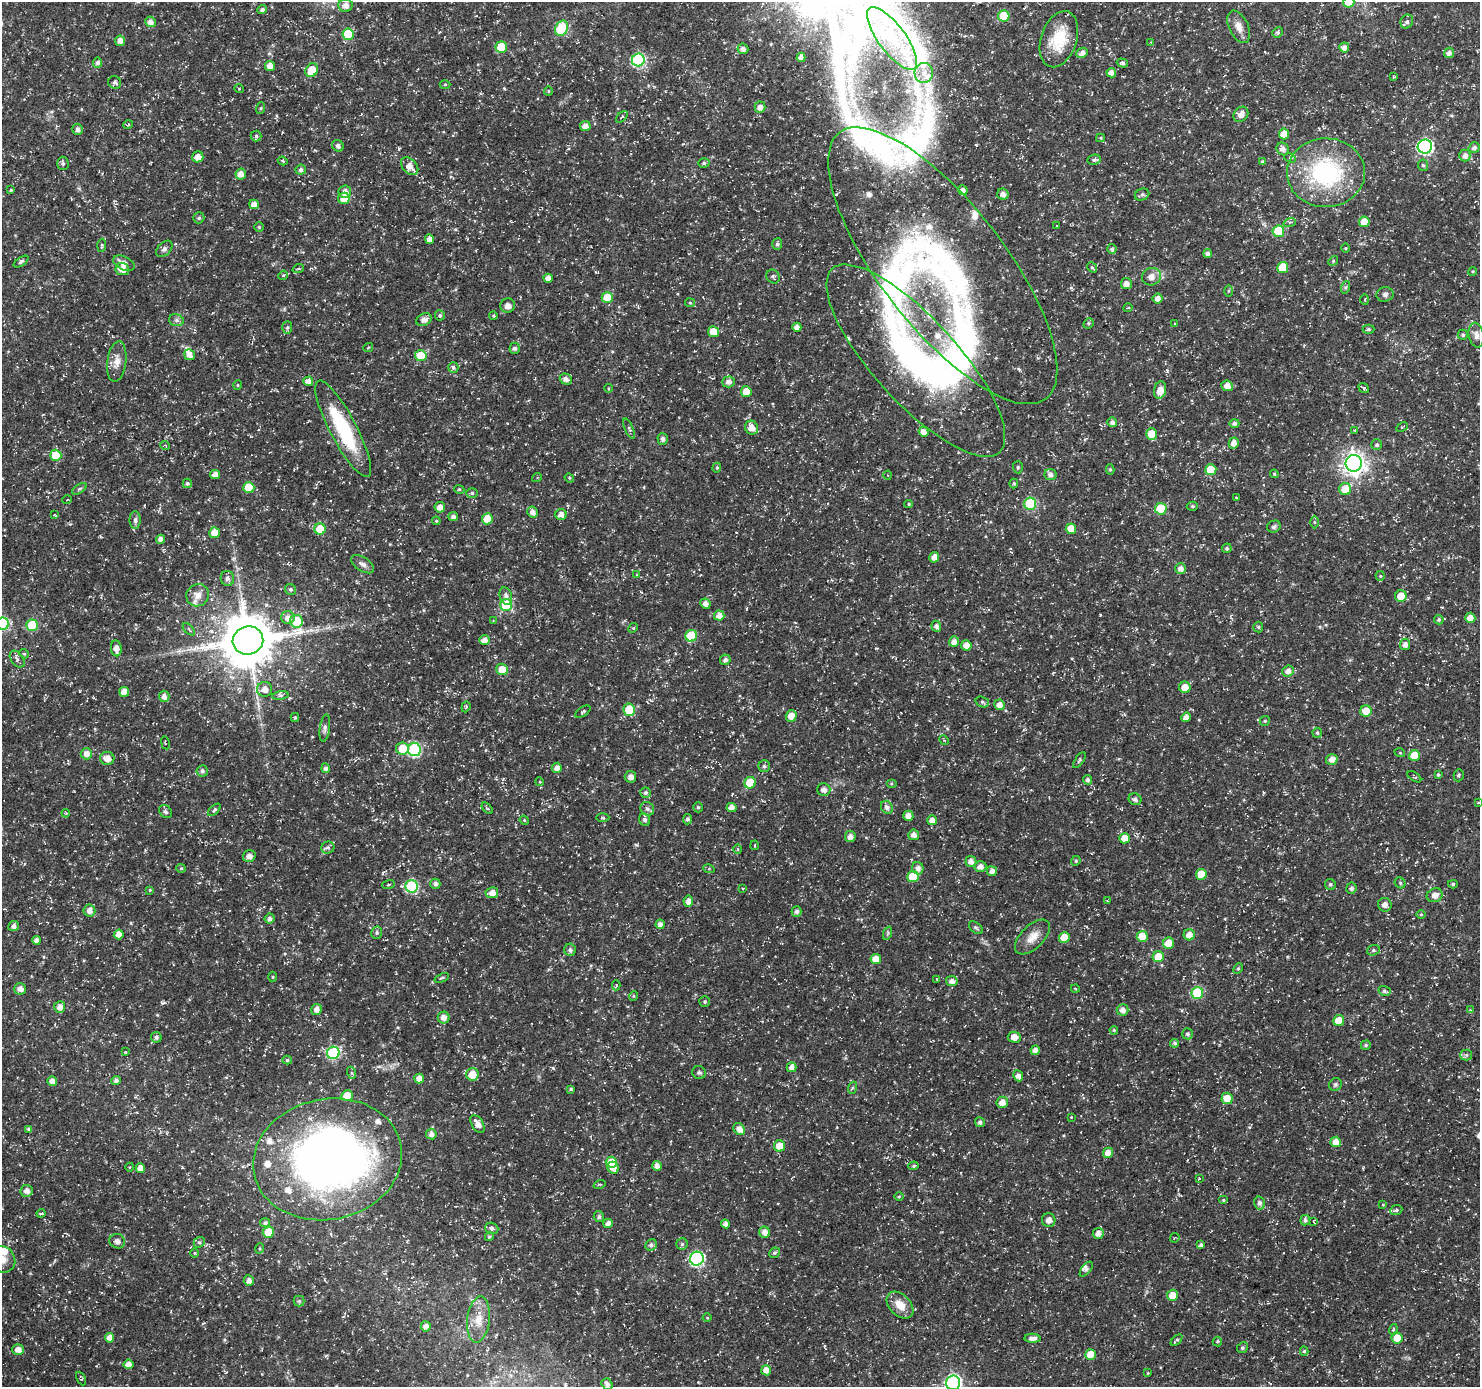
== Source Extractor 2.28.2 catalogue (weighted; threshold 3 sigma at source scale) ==
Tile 10 of 4 x 4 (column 2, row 3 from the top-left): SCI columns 1552-3029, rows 1606-2990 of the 5997 x 6050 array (HDU 1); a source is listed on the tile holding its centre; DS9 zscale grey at full resolution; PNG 1482 x 1389 px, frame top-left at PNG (2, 2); each listed source drawn as its Kron ellipse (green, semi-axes under 4 px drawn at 4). Shown black and unused: <1% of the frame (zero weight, under 3 of 5 exposures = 3% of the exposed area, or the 3 px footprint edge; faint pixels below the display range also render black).
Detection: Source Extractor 2.28.2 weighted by HDU 2 'WHT'; one run over the whole footprint, this tile lists its part. Background 0.0184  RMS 0.0022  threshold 0.0098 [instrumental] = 3 sigma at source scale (4.5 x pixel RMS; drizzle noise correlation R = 1.50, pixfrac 1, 0.0396/0.0396 arcsec/px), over >= 5 px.
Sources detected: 458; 2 inside a brighter object's white glare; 1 cosmic-ray / hot-pixel residue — neither listed nor drawn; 14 inside a brighter listed object's ellipse — not listed separately; the other 441 listed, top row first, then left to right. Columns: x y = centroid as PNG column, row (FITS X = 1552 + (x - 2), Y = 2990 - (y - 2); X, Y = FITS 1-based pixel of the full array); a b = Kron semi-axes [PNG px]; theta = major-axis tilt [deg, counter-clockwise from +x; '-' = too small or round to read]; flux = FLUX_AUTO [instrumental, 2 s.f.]
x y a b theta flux
1349 2 5 5 - 6.2
346 5 7 6 - 1.4
262 10 5 4 - 0.65
1004 16 5 5 - 8.9
150 22 5 5 - 1.2
1407 22 7 6 - 0.65
1239 27 17 9 -65 2
562 28 8 6 64 14
1278 32 5 5 - 0.43
348 34 6 5 - 10
892 38 38 13 -53 11
1059 39 29 18 71 7.9
120 41 5 5 - 1.2
1151 42 3 2 - 0.14
501 47 6 5 - 5.9
1344 47 5 5 - 1.1
743 49 5 5 - 0.9
1082 53 6 5 - 1.2
1449 53 5 5 - 0.94
801 57 4 4 - 1.2
638 60 6 6 - 31
98 63 5 4 - 0.71
1122 63 6 4 -17 0.47
270 66 5 5 - 1.8
312 70 7 6 - 4.7
924 73 10 9 - 1.7
1111 73 5 4 - 1.2
1393 77 3 2 - 0.19
115 82 7 6 - 0.6
445 84 5 3 - 0.22
239 89 5 3 - 0.18
548 91 4 4 - 0.26
760 107 5 5 - 1.2
261 108 6 4 71 0.25
1241 114 8 6 49 1.5
622 117 7 2 45 0.24
128 125 5 3 - 0.2
585 126 5 5 - 1.3
78 129 5 5 - 0.72
1284 134 5 5 - 3.3
256 136 5 5 - 0.36
1101 138 4 4 - 0.27
338 146 6 5 - 0.71
1425 147 7 7 - 47
1474 148 5 5 - 0.83
1283 149 7 6 - 1.1
1465 155 6 5 - 1.1
198 157 6 5 - 1.7
1290 158 6 4 -25 0.31
1094 160 7 5 10 0.51
283 161 5 3 - 0.27
1262 162 4 4 - 0.33
63 163 7 6 - 0.53
704 163 5 4 - 0.38
1423 165 5 5 - 0.36
410 166 10 7 -47 1.9
301 170 5 5 - 0.71
1326 173 39 34 2 27
241 174 5 5 - 1.6
11 190 3 3 - 0.21
963 190 5 4 - 1.3
345 192 6 6 - 1.4
1003 194 6 5 - 1.2
1142 195 7 5 22 0.57
344 198 6 5 - 3
254 204 5 4 - 1.3
199 218 5 5 - 0.44
1290 222 6 4 18 0.33
1364 222 5 5 - 3.4
1057 226 3 2 - 0.16
259 227 5 4 - 0.31
1278 231 6 5 - 10
429 239 5 4 - 1.2
777 244 6 5 - 0.54
102 245 6 4 87 0.35
1345 248 5 3 - 0.21
164 249 10 6 45 0.63
1112 249 5 4 - 0.56
1208 254 4 4 - 0.73
1333 261 5 4 - 0.29
21 262 8 4 34 0.49
124 263 11 6 -26 1.3
943 266 168 62 -52 87
1092 267 6 4 -52 0.28
1283 267 5 5 - 5.6
122 269 6 6 - 1.7
298 269 6 3 19 0.24
1473 271 4 3 - 0.22
283 275 5 4 - 0.28
773 276 7 6 - 0.48
1151 277 9 8 - 1.5
548 278 4 4 - 1.4
1126 284 5 5 - 1.2
1346 287 6 4 71 0.35
1228 291 5 4 - 0.23
1385 294 8 7 - 0.64
607 297 5 5 - 4.9
1158 298 5 5 - 1.3
1365 300 5 3 - 0.22
690 303 5 4 - 0.27
508 306 7 7 - 1.2
1128 308 4 3 - 0.17
440 315 5 5 - 0.49
493 316 4 4 - 0.27
176 320 7 5 -16 0.6
424 320 8 6 26 1.3
1088 323 5 4 - 0.34
1175 324 4 3 - 0.21
287 327 6 5 - 0.4
797 327 4 4 - 1.2
1369 329 6 4 0 0.38
713 332 5 5 - 3.3
1463 335 5 5 - 0.41
1476 335 12 7 -79 1.1
368 348 5 3 - 0.2
515 348 5 5 - 0.6
190 355 5 5 - 1.3
421 356 6 5 - 5.6
117 361 20 9 83 2.1
916 361 124 42 -48 65
453 367 5 5 - 0.57
566 379 6 5 - 1.2
308 381 5 4 - 1.1
728 382 6 5 - 0.97
238 385 4 4 - 0.24
1227 386 6 5 - 1.4
608 388 4 3 - 0.22
1364 388 6 4 -36 0.29
1160 390 9 6 74 2.2
746 392 5 5 - 3.3
1112 422 5 5 - 0.77
1234 423 5 4 - 0.65
1402 427 6 2 28 0.2
751 428 7 6 - 1.8
343 429 54 13 -62 17
629 429 11 3 -67 0.42
1355 430 3 2 - 0.15
924 432 5 5 - 1.7
1152 434 6 5 - 3.9
663 439 6 5 - 0.61
1234 443 5 5 - 1.4
165 445 5 3 - 0.18
1377 445 5 5 - 0.43
56 455 5 5 - 5.5
1354 463 8 8 - 140
1018 467 6 5 - 0.35
717 468 5 4 - 0.29
1110 469 5 4 - 0.36
1211 470 5 5 - 5.5
215 474 5 4 - 1.2
1274 474 4 3 - 0.27
888 475 4 3 - 0.2
1050 475 6 5 - 0.83
537 477 5 3 - 0.24
569 478 5 4 - 0.25
187 483 4 4 - 0.43
1014 483 5 4 - 0.36
249 488 5 5 - 6.3
79 489 8 4 35 0.41
459 489 5 3 - 0.27
1345 489 6 6 - 3.5
472 493 6 5 - 0.42
1236 498 3 2 - 0.16
67 500 5 3 - 0.19
909 504 4 4 - 0.26
1030 504 6 6 - 17
1192 506 5 4 - 0.34
440 507 5 5 - 1.3
1161 509 6 6 - 8.9
532 512 5 5 - 1.1
55 515 4 2 - 0.19
561 515 5 5 - 1.2
453 516 5 4 - 0.72
487 519 5 5 - 3.7
135 520 9 5 90 0.68
436 521 4 4 - 0.28
1314 522 6 4 -89 0.37
1274 527 7 5 22 0.51
320 529 5 5 - 6.8
1071 529 5 5 - 3.6
215 533 5 5 - 2.6
161 539 4 4 - 1
1227 548 5 4 - 0.44
934 557 5 4 - 1.3
363 564 13 7 -33 1.1
1181 569 5 5 - 1.3
637 575 4 4 - 0.23
1380 576 5 4 - 0.25
227 578 7 6 - 0.82
290 589 6 5 - 0.49
198 595 11 11 - 1.9
506 596 9 6 -71 0.88
1401 596 6 5 - 3.2
705 604 5 5 - 1.2
506 605 6 6 - 13
719 615 5 5 - 1.5
288 618 6 6 - 1.4
1470 618 5 5 - 1.8
1439 620 5 4 - 0.4
296 621 6 6 - 6
493 621 4 3 - 0.21
3 624 6 6 - 21
32 625 6 5 - 8.3
936 626 6 5 - 0.7
1258 627 5 5 - 0.32
633 628 5 4 - 0.23
189 629 7 3 -45 0.27
691 636 6 6 - 9.2
248 640 15 14 - 1100
484 640 6 5 - 1.2
954 642 5 5 - 1.3
1405 644 5 5 - 1.1
966 645 5 5 - 1.8
116 648 8 5 -82 1.5
24 654 5 4 - 0.29
17 659 9 6 -53 0.67
725 660 5 5 - 0.74
502 669 6 6 - 3.2
1288 671 6 5 - 1.2
1185 687 6 5 - 2
265 689 7 7 - 1.6
124 692 5 5 - 2.1
280 695 8 4 8 0.45
164 696 6 5 - 1.1
982 702 7 5 -19 0.42
999 705 5 5 - 1.6
466 707 5 4 - 0.32
629 710 6 6 - 6
1366 711 6 5 - 3.1
583 712 8 4 33 0.4
791 716 5 5 - 2.2
295 717 4 4 - 0.26
1186 717 5 4 - 1.1
1265 721 5 4 - 0.3
325 728 14 5 82 0.7
1317 733 5 4 - 0.35
944 740 5 4 - 0.25
165 743 6 2 -78 0.17
402 748 6 6 - 4.7
414 749 6 6 - 24
1400 753 5 3 - 0.2
86 754 6 5 - 1.5
1414 756 5 5 - 4.1
107 758 7 6 - 1.7
1332 759 6 5 - 1.5
1079 760 9 4 56 0.39
764 766 6 5 - 0.42
326 768 5 4 - 0.68
557 768 5 5 - 1.3
202 771 6 6 - 0.68
1438 775 4 3 - 0.33
1459 775 6 5 - 0.37
630 777 6 5 - 0.86
1414 777 8 3 -34 0.28
1087 780 5 4 - 0.67
540 782 4 3 - 0.17
750 783 6 5 - 6.7
891 784 5 3 - 0.23
824 790 6 6 - 0.92
645 793 5 5 - 0.49
1135 799 6 5 - 0.68
1478 802 4 2 - 0.15
698 807 5 4 - 0.34
731 807 5 4 - 1.3
887 807 7 5 -56 0.79
487 808 7 3 -45 0.28
647 809 7 6 - 0.69
214 810 8 4 44 0.43
165 812 7 5 -43 0.48
66 813 4 3 - 0.18
908 816 5 5 - 1.3
603 818 6 3 -2 0.24
687 819 5 4 - 0.51
524 820 5 3 - 0.22
645 820 6 5 - 0.66
932 820 5 5 - 1.3
914 835 5 5 - 1.2
850 837 5 5 - 1.3
1125 838 5 5 - 3.3
755 845 4 2 - 0.22
328 848 7 6 - 0.52
738 849 4 4 - 0.29
249 856 6 5 - 1.2
971 861 5 5 - 1.2
1076 861 5 4 - 0.31
980 867 6 5 - 1.3
181 868 5 4 - 0.25
918 868 6 5 - 1.1
709 869 5 4 - 0.26
992 871 5 5 - 1
1201 874 5 5 - 4.6
913 877 5 5 - 6.9
1400 883 6 5 - 0.35
388 884 6 3 19 0.27
435 884 5 5 - 0.75
1330 884 6 5 - 0.45
1453 884 5 4 - 0.35
412 886 6 6 - 18
743 888 3 2 - 0.15
1351 888 5 5 - 0.55
150 890 3 3 - 0.22
492 893 6 5 - 1.6
1435 895 8 6 21 1.5
688 901 5 5 - 1.2
1107 901 3 3 - 0.17
1385 905 7 6 - 1.1
89 910 6 6 - 1.2
797 911 5 5 - 0.71
1421 914 5 3 - 0.2
269 919 5 5 - 0.61
660 924 5 4 - 1
14 926 5 5 - 0.86
976 928 8 5 -41 0.4
377 933 6 5 - 0.42
888 933 7 4 71 0.33
119 934 5 5 - 1.6
1189 935 5 5 - 1.7
1142 936 5 5 - 4.7
1032 937 22 11 45 2.7
1064 937 5 5 - 3
36 940 4 4 - 1.1
1169 943 5 5 - 3.5
570 950 6 6 - 0.71
1373 950 6 5 - 0.4
1158 957 5 5 - 4.4
876 959 5 5 - 2.3
1238 968 6 4 62 0.39
273 977 5 3 - 0.2
442 978 7 3 23 0.31
937 979 3 3 - 0.28
952 981 6 5 - 1.2
616 985 5 4 - 0.26
1075 988 4 3 - 0.18
20 989 6 6 - 1.2
1385 991 6 5 - 0.54
1197 993 6 6 - 13
633 996 5 3 - 0.21
705 1002 5 5 - 0.38
60 1007 6 5 - 1.3
316 1009 5 5 - 1.3
1123 1010 6 5 - 1.2
1470 1010 4 4 - 0.2
444 1018 6 6 - 1.3
1339 1021 5 5 - 4.3
1114 1030 4 3 - 0.25
1188 1034 5 5 - 0.51
156 1037 5 5 - 0.61
1014 1037 7 5 -3 1.9
1175 1043 4 4 - 0.5
1366 1045 5 4 - 0.38
1035 1050 5 4 - 1.1
125 1052 4 3 - 0.18
333 1053 6 6 - 24
1466 1055 5 5 - 0.38
287 1060 5 4 - 0.37
792 1067 5 5 - 1.3
352 1073 6 4 -70 0.34
699 1073 7 6 - 0.46
472 1074 6 6 - 3.9
1018 1076 5 5 - 1.2
419 1078 5 5 - 1.8
52 1081 5 5 - 1.3
116 1081 5 4 - 0.76
1335 1085 7 6 - 0.47
852 1088 6 4 71 0.28
571 1089 4 3 - 0.31
347 1096 5 5 - 4.5
1227 1098 6 5 - 3
1002 1102 6 5 - 1.7
1071 1117 2 2 - 0.14
980 1122 5 5 - 0.68
477 1124 10 5 -58 1.6
29 1129 4 4 - 0.58
739 1129 6 5 - 1.6
431 1134 5 5 - 1
1336 1142 5 5 - 2.3
780 1146 5 5 - 3.6
1108 1153 5 5 - 1.6
328 1159 75 60 12 160
611 1162 5 5 - 4.1
657 1166 5 5 - 1.2
914 1166 5 4 - 0.35
130 1167 4 3 - 0.18
140 1168 5 4 - 1.6
613 1168 6 5 - 1.8
1199 1178 4 4 - 0.21
600 1184 6 3 19 0.22
27 1191 6 6 - 1.2
899 1197 5 3 - 0.23
1223 1200 5 4 - 0.29
1259 1203 6 5 - 0.79
1383 1205 3 3 - 0.18
1396 1210 6 5 - 0.52
41 1213 4 2 - 0.33
599 1217 5 5 - 0.51
1049 1220 7 6 - 1
1305 1220 5 5 - 0.69
1314 1221 4 2 - 0.17
265 1223 5 4 - 0.48
608 1223 4 4 - 1.3
725 1224 4 4 - 1.1
492 1228 7 5 -19 0.73
268 1232 6 5 - 4.6
765 1232 6 5 - 1.3
1098 1233 5 5 - 1.1
489 1237 4 4 - 0.39
1175 1238 5 3 - 0.19
117 1241 8 7 - 0.89
199 1242 6 5 - 0.41
682 1244 5 5 - 0.39
651 1245 6 5 - 0.64
1201 1245 4 4 - 0.48
260 1248 5 3 - 0.25
194 1253 5 3 - 0.21
774 1253 6 5 - 0.47
2 1259 14 12 -50 2.5
697 1259 7 6 - 38
1086 1269 9 4 52 0.71
249 1281 5 5 - 1.1
1172 1295 5 5 - 2.6
299 1301 5 5 - 0.37
900 1305 16 10 -46 3
707 1318 4 3 - 0.17
478 1320 23 11 84 3.5
426 1326 5 5 - 1.3
1393 1329 5 3 - 0.28
110 1338 5 4 - 1.5
1032 1338 8 4 -4 1.2
1397 1338 5 5 - 2.8
1176 1340 7 3 44 0.4
1217 1342 5 4 - 0.36
1242 1348 5 5 - 0.44
18 1350 5 5 - 1.7
1304 1351 4 4 - 0.35
1091 1355 5 5 - 3.9
128 1364 5 4 - 1.5
766 1370 5 5 - 1.5
1148 1373 3 3 - 0.18
81 1379 7 4 -64 0.29
953 1383 7 7 - 63
607 1384 6 5 - 0.89
Overlapping masked pixels (flux is a lower limit): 2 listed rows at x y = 943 266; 328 1159
Isophote crosses this tile's border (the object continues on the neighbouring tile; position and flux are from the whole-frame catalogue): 4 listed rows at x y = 1349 2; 3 624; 2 1259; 953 1383